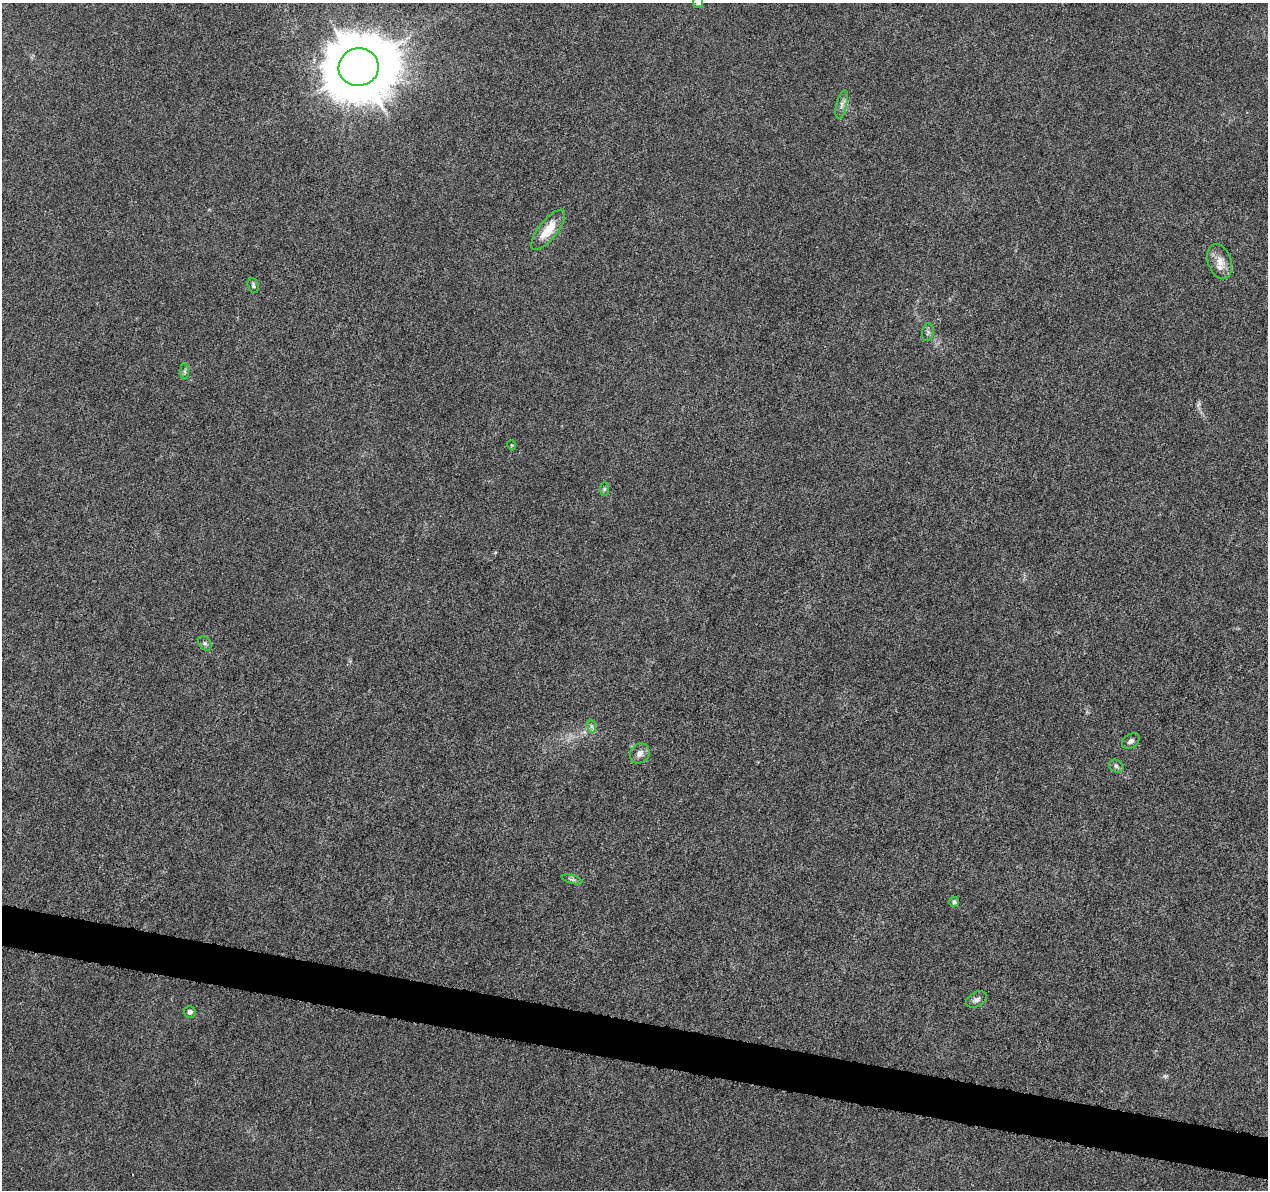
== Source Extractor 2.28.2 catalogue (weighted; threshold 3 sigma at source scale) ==
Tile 6 of 4 x 4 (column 2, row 2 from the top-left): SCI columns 1272-2537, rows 2609-3796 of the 5093 x 5273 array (HDU 1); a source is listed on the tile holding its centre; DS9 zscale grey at full resolution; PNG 1270 x 1192 px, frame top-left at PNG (2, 3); each listed source drawn as its Kron ellipse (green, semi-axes under 4 px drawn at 4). Shown black and unused: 3% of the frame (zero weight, under 5 of 10 exposures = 1% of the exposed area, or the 3 px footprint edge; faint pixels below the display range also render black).
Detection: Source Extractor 2.28.2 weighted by HDU 2 'WHT'; one run over the whole footprint, this tile lists its part. Background 5.98e-04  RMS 8.6e-04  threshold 0.00351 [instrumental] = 3 sigma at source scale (4.09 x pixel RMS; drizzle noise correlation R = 1.36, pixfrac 0.8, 0.0396/0.0396 arcsec/px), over >= 5 px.
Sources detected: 19; all 19 listed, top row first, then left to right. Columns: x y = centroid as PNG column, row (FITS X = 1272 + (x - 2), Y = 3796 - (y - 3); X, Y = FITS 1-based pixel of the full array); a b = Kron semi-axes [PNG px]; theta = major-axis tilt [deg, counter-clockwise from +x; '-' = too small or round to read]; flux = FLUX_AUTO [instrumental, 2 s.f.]
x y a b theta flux
698 3 5 5 - 0.32
359 67 20 18 9 610
842 105 14 5 78 0.36
548 230 24 9 52 1.8
1220 261 18 11 -70 0.92
253 285 8 5 -68 0.17
928 332 9 5 79 0.22
185 372 8 4 -90 0.15
511 445 5 3 - 0.068
604 489 7 4 89 0.13
205 643 8 5 -49 0.19
591 726 7 4 -71 0.17
1131 741 10 6 35 0.26
640 753 10 9 - 0.47
1116 766 8 6 -28 0.21
572 879 10 3 -15 0.16
954 902 5 5 - 0.17
976 999 11 7 27 0.29
190 1012 6 5 - 0.29
Isophote crosses this tile's border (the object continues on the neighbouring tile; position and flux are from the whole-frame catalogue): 1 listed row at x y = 698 3